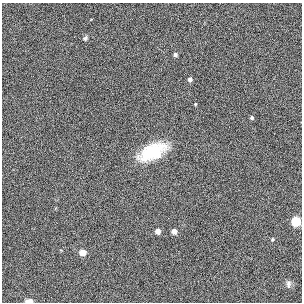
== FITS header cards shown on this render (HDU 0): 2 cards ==
NAXIS1  =                  300
NAXIS2  =                  300

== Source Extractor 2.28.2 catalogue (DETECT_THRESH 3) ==
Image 300 x 300 px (HDU 0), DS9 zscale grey, 1 PNG px = 1 image px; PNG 304 x 304 px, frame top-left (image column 1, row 300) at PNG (2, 3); no overlay
Background 0.00408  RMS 0.029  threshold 0.086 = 3 sigma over >= 5 px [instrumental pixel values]
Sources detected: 13; all 13 listed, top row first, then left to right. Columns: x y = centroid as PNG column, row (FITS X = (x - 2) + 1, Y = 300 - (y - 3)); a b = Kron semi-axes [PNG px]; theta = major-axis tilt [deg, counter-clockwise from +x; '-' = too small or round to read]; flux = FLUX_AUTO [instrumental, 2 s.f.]
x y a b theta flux
85 38 8 5 31 4
175 55 5 5 - 3.9
190 80 4 4 - 6.7
195 104 3 2 - 1.8
252 118 4 3 - 3.5
153 152 27 13 26 83
296 221 5 5 - 110
158 231 4 4 - 11
174 231 4 4 - 13
272 239 4 3 - 2
83 252 5 5 - 23
288 284 10 6 -86 5.5
29 301 7 4 1 8.9
At the frame edge (FLAGS 8, measured only in part): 1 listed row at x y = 29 301